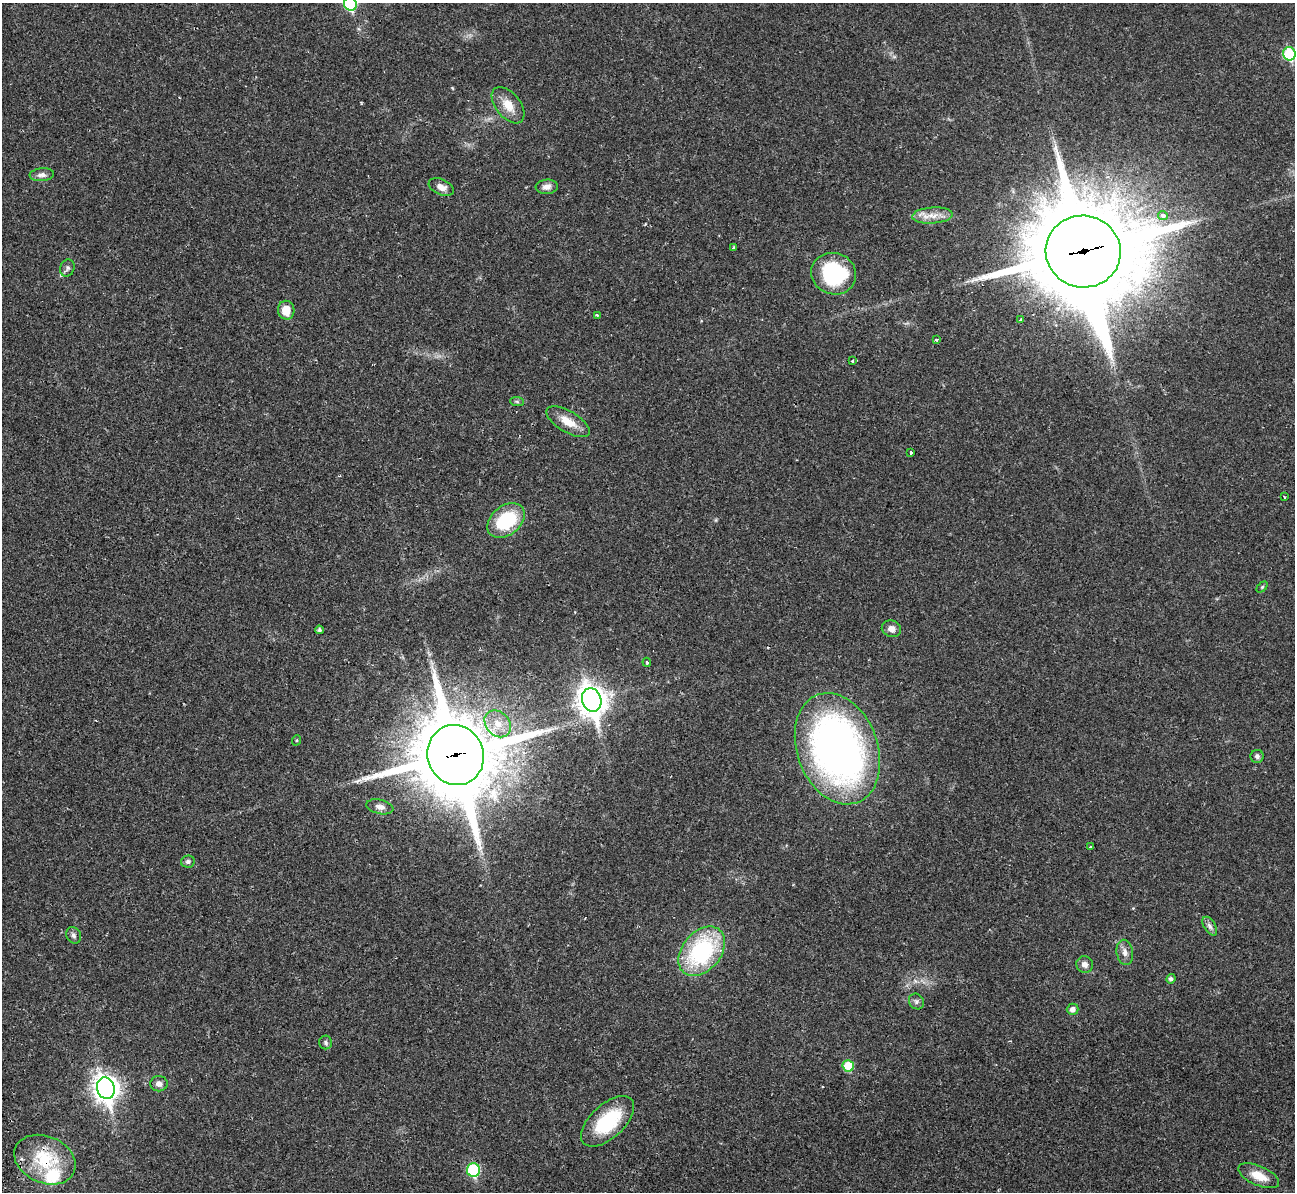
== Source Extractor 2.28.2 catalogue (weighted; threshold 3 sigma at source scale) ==
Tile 7 of 4 x 4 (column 3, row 2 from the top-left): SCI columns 2601-3893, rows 2687-3876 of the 5239 x 5221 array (HDU 1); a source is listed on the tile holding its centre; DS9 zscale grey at full resolution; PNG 1297 x 1194 px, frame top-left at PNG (2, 3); each listed source drawn as its Kron ellipse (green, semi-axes under 4 px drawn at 4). Shown black and unused: <1% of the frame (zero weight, under 2 of 3 exposures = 3% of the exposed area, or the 3 px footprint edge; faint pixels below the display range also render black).
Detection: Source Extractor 2.28.2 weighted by HDU 2 'WHT'; one run over the whole footprint, this tile lists its part. Background 0.0282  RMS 0.004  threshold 0.0182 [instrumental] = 3 sigma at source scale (4.5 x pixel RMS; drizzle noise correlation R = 1.50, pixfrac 1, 0.05/0.05 arcsec/px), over >= 5 px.
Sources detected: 53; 1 cosmic-ray / hot-pixel residue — neither listed nor drawn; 1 inside a brighter listed object's ellipse — not listed separately; the other 51 listed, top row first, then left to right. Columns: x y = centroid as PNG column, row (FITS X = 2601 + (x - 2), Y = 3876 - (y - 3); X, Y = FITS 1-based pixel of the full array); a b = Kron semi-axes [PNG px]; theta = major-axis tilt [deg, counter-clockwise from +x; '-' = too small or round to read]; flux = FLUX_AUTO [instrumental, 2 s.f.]
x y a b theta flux
350 4 7 6 - 30
1289 54 7 6 - 31
508 105 21 12 -51 6.1
42 175 12 6 5 1.9
441 187 13 7 -23 2.6
547 187 11 7 4 2.2
932 215 20 8 4 4.4
1163 215 5 4 - 2.3
733 247 4 3 - 0.39
1083 252 37 36 - 8500
67 268 9 7 66 1.2
834 274 22 20 -20 36
286 310 9 8 - 5.9
597 315 3 3 - 0.5
1021 320 3 3 - 1.8
937 339 3 3 - 1.7
852 361 3 3 - 0.9
517 401 7 4 -2 0.71
568 422 24 10 -31 6.1
911 452 3 3 - 1.1
1284 497 3 2 - 0.41
506 520 21 14 38 23
1262 587 6 4 45 0.54
891 629 10 8 -19 2.5
319 630 4 4 - 0.82
647 662 4 3 - 0.54
592 700 12 9 -73 480
498 724 15 11 -47 5.7
297 740 5 3 - 0.44
837 749 57 40 -70 210
456 755 30 28 -69 4400
1257 756 6 6 - 1.1
380 807 13 7 -12 2.2
1090 847 3 2 - 0.4
188 862 7 6 - 1.1
1210 926 10 5 -58 1.5
74 935 9 7 -60 1.2
702 951 28 19 49 46
1125 952 13 8 -79 2.2
1085 964 8 8 - 2
1171 979 5 4 - 1.1
916 1001 8 7 - 1.1
1073 1009 6 6 - 1.9
326 1042 7 6 - 0.93
848 1066 6 5 - 12
159 1084 9 7 -1 1.9
106 1088 11 9 -74 340
608 1121 32 17 43 24
45 1160 32 23 -23 22
473 1170 7 6 - 31
1259 1176 22 9 -24 6.3
Overlapping masked pixels (flux is a lower limit): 3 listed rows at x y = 1083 252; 456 755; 45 1160
Isophote crosses this tile's border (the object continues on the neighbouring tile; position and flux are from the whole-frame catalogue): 2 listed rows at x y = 350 4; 1289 54